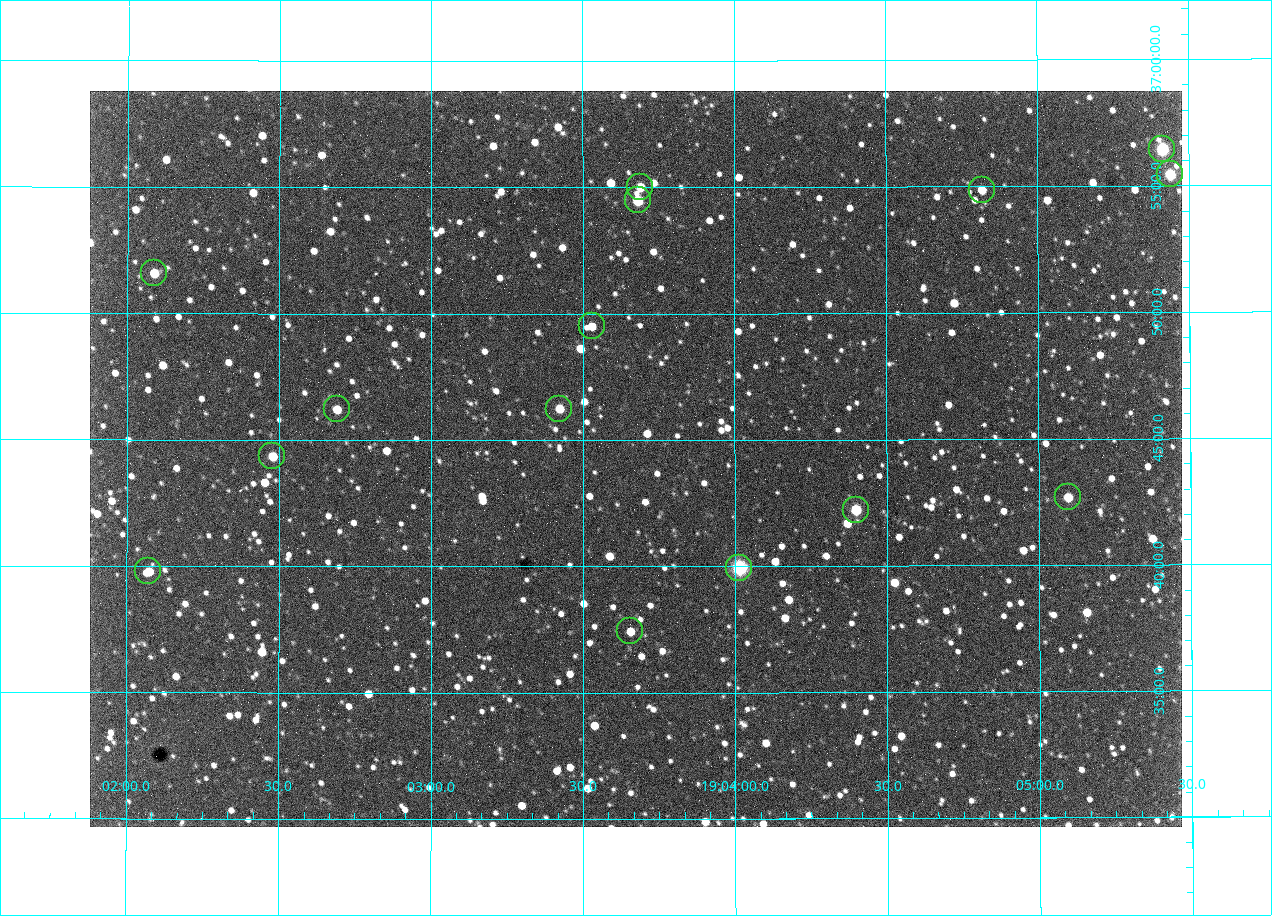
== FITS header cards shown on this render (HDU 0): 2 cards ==
NAXIS1  =                 1092 /fastest changing axis
NAXIS2  =                  736 /next to fastest changing axis

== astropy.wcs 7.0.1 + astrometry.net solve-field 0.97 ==
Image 1092 x 736 px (HDU 0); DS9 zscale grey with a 90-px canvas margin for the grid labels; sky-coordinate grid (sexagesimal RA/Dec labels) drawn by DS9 from the SOLVED WCS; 15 Tycho-2 reference stars matched to detected sources circled (green)
Header WCS: none
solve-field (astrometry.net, Tycho-2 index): SOLVED blind (the file carries no WCS)
Solved WCS: RA---TAN-SIP/DEC--TAN-SIP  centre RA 19:03:40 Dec +36:44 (285.92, +36.74 deg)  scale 2.37 arcsec/px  FOV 43.2' x 29.1'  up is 0 deg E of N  parity flipped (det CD > 0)
(file carries no celestial WCS; the grid is the blind solution)
Tycho-2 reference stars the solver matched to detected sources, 15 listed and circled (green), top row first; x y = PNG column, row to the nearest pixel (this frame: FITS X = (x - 90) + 1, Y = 736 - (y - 91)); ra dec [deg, ICRS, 3 dp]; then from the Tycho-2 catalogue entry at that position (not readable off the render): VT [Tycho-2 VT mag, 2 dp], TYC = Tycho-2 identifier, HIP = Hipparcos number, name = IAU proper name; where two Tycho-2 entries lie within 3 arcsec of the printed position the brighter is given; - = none
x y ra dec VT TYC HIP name
1162 149 286.353 +36.941 8.32 2652-644-1 93748 -
1170 174 286.360 +36.924 9.83 2652-14-1 - -
640 187 285.922 +36.917 10.48 2652-1249-1 - -
982 190 286.204 +36.915 10.94 2652-350-1 - -
638 200 285.920 +36.908 9.57 2652-218-1 - -
154 273 285.522 +36.860 10.88 2651-1921-1 - -
592 326 285.882 +36.825 10.95 2652-329-1 - -
337 409 285.672 +36.770 11.14 2651-2527-1 - -
559 409 285.856 +36.771 11.11 2652-1253-1 - -
272 456 285.620 +36.739 11.03 2651-1906-1 - -
1068 497 286.274 +36.711 10.88 2652-1070-1 - -
856 510 286.100 +36.704 10.14 2652-1649-1 - -
739 568 286.004 +36.666 8.52 2652-1368-1 - -
148 571 285.518 +36.663 10.71 2651-2245-1 - -
630 631 285.914 +36.624 11.11 2652-845-1 - -